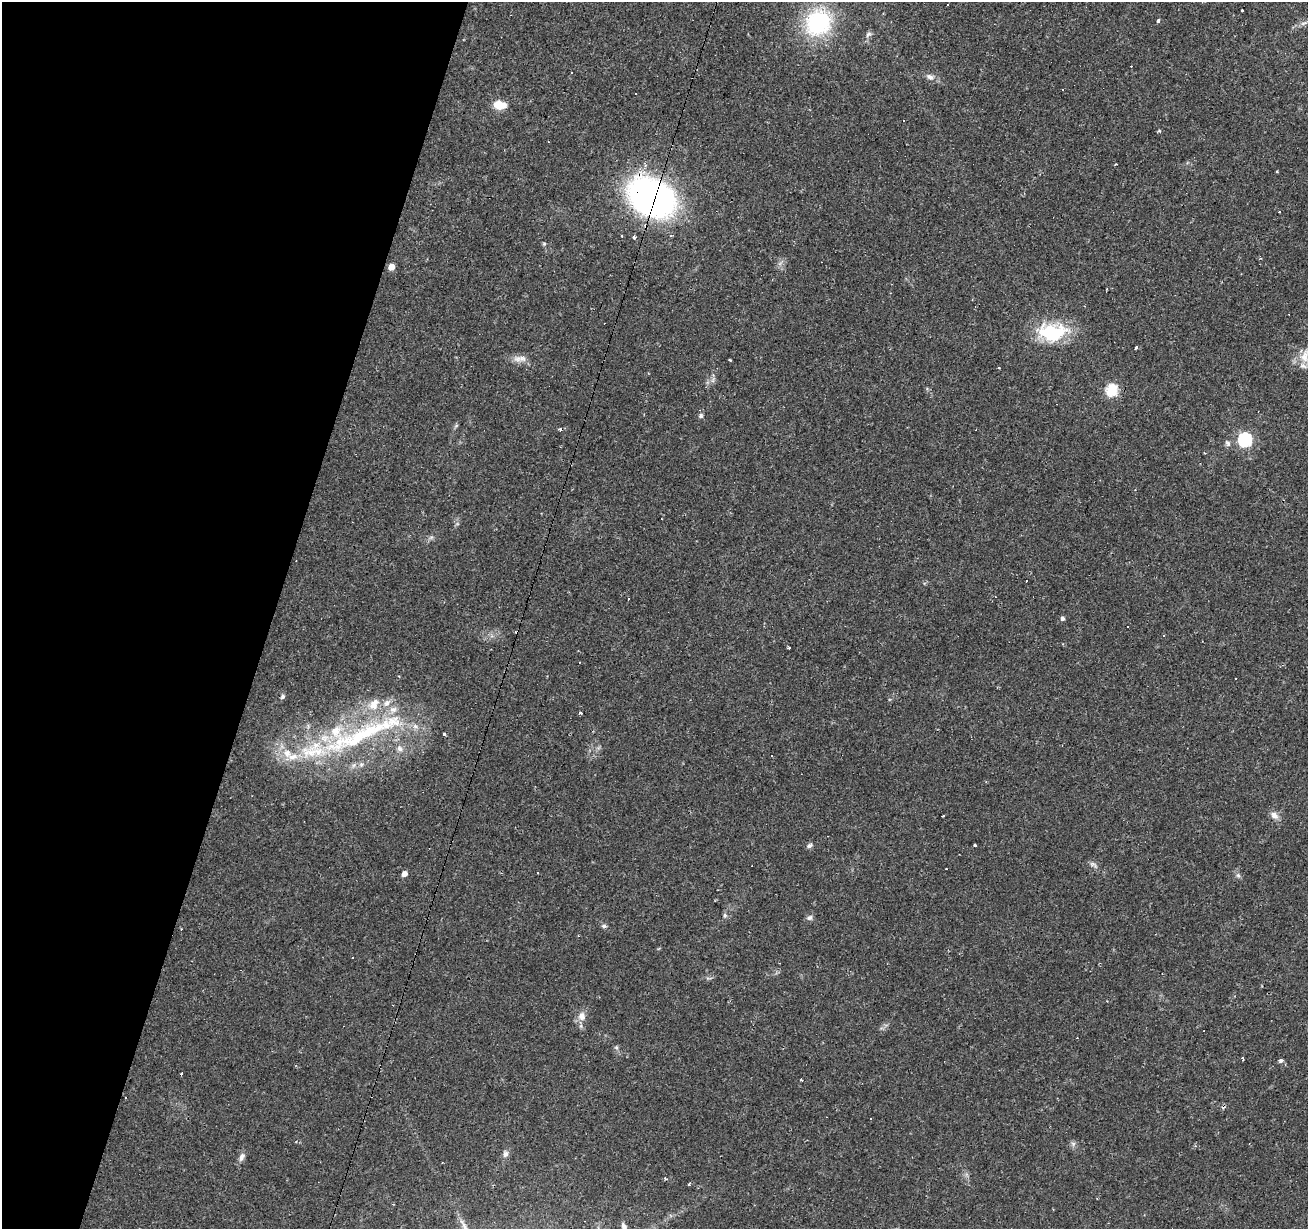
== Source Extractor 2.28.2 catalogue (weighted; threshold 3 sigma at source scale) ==
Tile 9 of 4 x 4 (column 1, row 3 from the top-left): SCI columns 1-1306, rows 1442-2668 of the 5226 x 5399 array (HDU 1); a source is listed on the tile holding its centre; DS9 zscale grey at full resolution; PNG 1310 x 1231 px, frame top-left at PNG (2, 2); no overlay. Shown black and unused: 21% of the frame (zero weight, under 2 of 3 exposures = <1% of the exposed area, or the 3 px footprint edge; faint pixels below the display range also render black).
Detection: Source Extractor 2.28.2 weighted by HDU 2 'WHT'; one run over the whole footprint, this tile lists its part. Background 0.0437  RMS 0.004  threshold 0.0178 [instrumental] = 3 sigma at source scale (4.5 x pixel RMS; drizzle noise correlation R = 1.50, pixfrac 1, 0.0396/0.0396 arcsec/px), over >= 5 px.
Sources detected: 109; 1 inside a brighter object's white glare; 31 cosmic-ray / hot-pixel residue — not listed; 7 inside a brighter listed object's ellipse — not listed separately; the other 70 listed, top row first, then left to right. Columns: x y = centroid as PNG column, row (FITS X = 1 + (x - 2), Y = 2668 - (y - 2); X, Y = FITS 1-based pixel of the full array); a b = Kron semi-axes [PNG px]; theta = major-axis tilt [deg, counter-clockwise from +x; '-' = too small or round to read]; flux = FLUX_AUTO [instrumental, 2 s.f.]
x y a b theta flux
947 4 3 2 - 0.38
1243 11 3 3 - 2.7
1158 21 4 3 - 0.93
818 23 35 31 48 36
1304 23 12 4 18 1.2
868 34 10 5 38 1.1
930 77 11 8 -17 2
499 105 13 8 -6 7.4
1159 131 5 4 - 0.49
1276 172 3 3 - 0.48
652 197 30 22 -25 210
1280 212 3 3 - 1.1
622 236 3 2 - 0.74
671 236 4 3 - 0.46
634 237 4 3 - 1.2
544 244 5 5 - 0.53
391 267 5 5 - 4.2
1107 289 2 2 - 0.39
1049 331 35 22 21 21
1136 348 5 2 - 0.46
1304 356 22 13 76 6.4
518 359 14 9 7 3
729 360 3 2 - 0.44
713 380 7 4 72 0.92
1112 390 6 5 - 43
701 416 8 7 - 1.1
456 426 6 4 19 0.52
560 430 3 3 - 1.4
1245 440 6 6 - 67
1228 443 9 7 -58 1.2
431 537 7 4 19 0.8
1026 581 3 2 - 0.46
629 598 3 2 - 0.51
1062 618 5 5 - 1.1
1164 635 3 3 - 0.36
789 648 3 3 - 0.72
399 676 3 3 - 0.3
283 697 7 5 47 0.79
374 704 17 12 56 5.8
581 713 4 3 - 1.6
363 734 147 19 23 58
444 734 3 3 - 2.1
400 749 10 8 -46 2.1
361 764 7 5 69 1
943 815 3 3 - 1.9
1274 815 11 8 -48 2.5
809 845 8 6 26 1
975 845 3 3 - 0.97
1093 865 14 6 -32 1.5
538 873 3 2 - 0.48
404 874 5 5 - 2.5
1238 875 7 5 -44 0.94
725 915 7 5 -89 0.83
809 918 8 6 24 1.2
604 926 7 5 0 0.79
353 957 3 2 - 0.46
582 1016 12 10 80 3.1
616 1047 6 4 -44 0.66
1243 1058 4 3 - 1.3
1281 1060 6 5 - 1.2
182 1073 3 3 - 0.99
801 1080 4 2 - 0.29
126 1098 3 2 - 0.5
871 1118 2 2 - 0.27
1073 1144 6 6 - 1
505 1154 9 7 70 1.5
242 1157 12 6 64 1.8
665 1179 5 3 - 0.41
689 1184 4 3 - 0.47
624 1226 10 7 -70 1.5
Overlapping masked pixels (flux is a lower limit): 1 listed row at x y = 652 197
Isophote crosses this tile's border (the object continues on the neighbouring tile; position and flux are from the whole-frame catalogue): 2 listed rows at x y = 1304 356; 624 1226